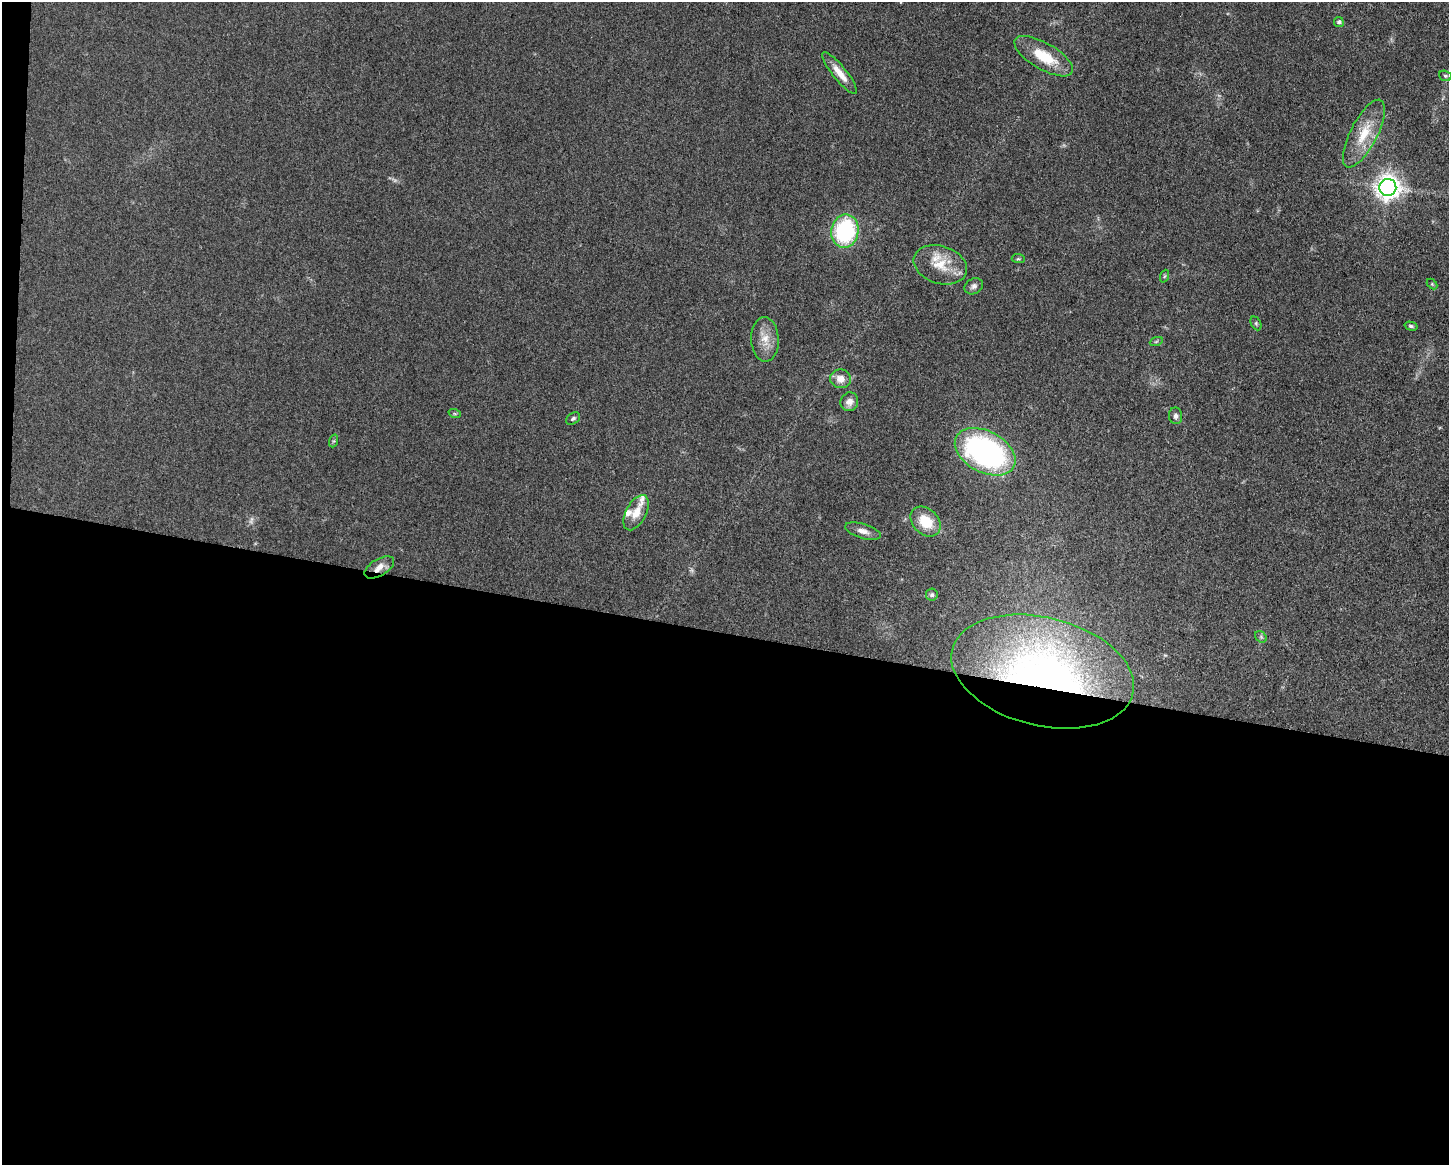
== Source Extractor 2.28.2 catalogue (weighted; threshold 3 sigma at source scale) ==
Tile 10 of 3 x 4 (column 1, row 4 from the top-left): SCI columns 232-1678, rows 4-1166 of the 4683 x 4655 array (HDU 1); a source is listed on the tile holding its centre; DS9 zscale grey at full resolution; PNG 1451 x 1167 px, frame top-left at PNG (2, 2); each listed source drawn as its Kron ellipse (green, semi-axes under 4 px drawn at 4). Shown black and unused: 46% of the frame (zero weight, under 3 of 5 exposures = <1% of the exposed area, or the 3 px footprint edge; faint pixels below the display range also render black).
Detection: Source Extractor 2.28.2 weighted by HDU 2 'WHT'; one run over the whole footprint, this tile lists its part. Background 0.0606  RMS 0.0057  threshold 0.0255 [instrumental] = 3 sigma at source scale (4.5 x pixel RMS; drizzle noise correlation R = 1.50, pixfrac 1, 0.05/0.05 arcsec/px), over >= 5 px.
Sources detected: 35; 3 too faint to see at this stretch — neither listed nor drawn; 2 inside a brighter listed object's ellipse — not listed separately; the other 30 listed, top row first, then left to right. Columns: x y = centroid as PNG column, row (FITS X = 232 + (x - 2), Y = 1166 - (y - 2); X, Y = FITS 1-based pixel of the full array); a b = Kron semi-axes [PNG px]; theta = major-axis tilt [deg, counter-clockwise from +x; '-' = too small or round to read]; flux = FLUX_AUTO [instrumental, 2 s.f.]
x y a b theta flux
1339 22 5 5 - 1.4
1044 56 33 13 -30 19
840 73 26 7 -51 7.6
1445 76 6 5 - 1
1364 134 37 13 63 18
1388 187 8 8 - 530
845 231 16 13 80 61
1018 259 6 4 -6 0.82
940 265 27 19 -18 16
1165 276 6 4 70 0.77
1432 284 6 4 -45 0.64
974 286 9 7 33 2.1
1256 323 7 5 -64 0.99
1411 326 7 4 -15 1
765 339 22 13 -88 8.8
1156 342 7 4 20 0.87
841 379 10 9 - 5.5
849 402 9 8 - 4
455 414 6 4 -18 0.73
1176 416 8 6 -84 1.9
573 419 7 5 32 1.2
333 441 6 4 70 0.82
985 452 32 20 -28 130
636 513 19 10 62 7.5
926 522 17 12 -44 15
863 531 18 7 -17 4
379 567 16 8 31 5.5
932 595 6 6 - 1.2
1261 637 6 5 - 1
1043 672 93 54 -14 270
Overlapping masked pixels (flux is a lower limit): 2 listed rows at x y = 379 567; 1043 672